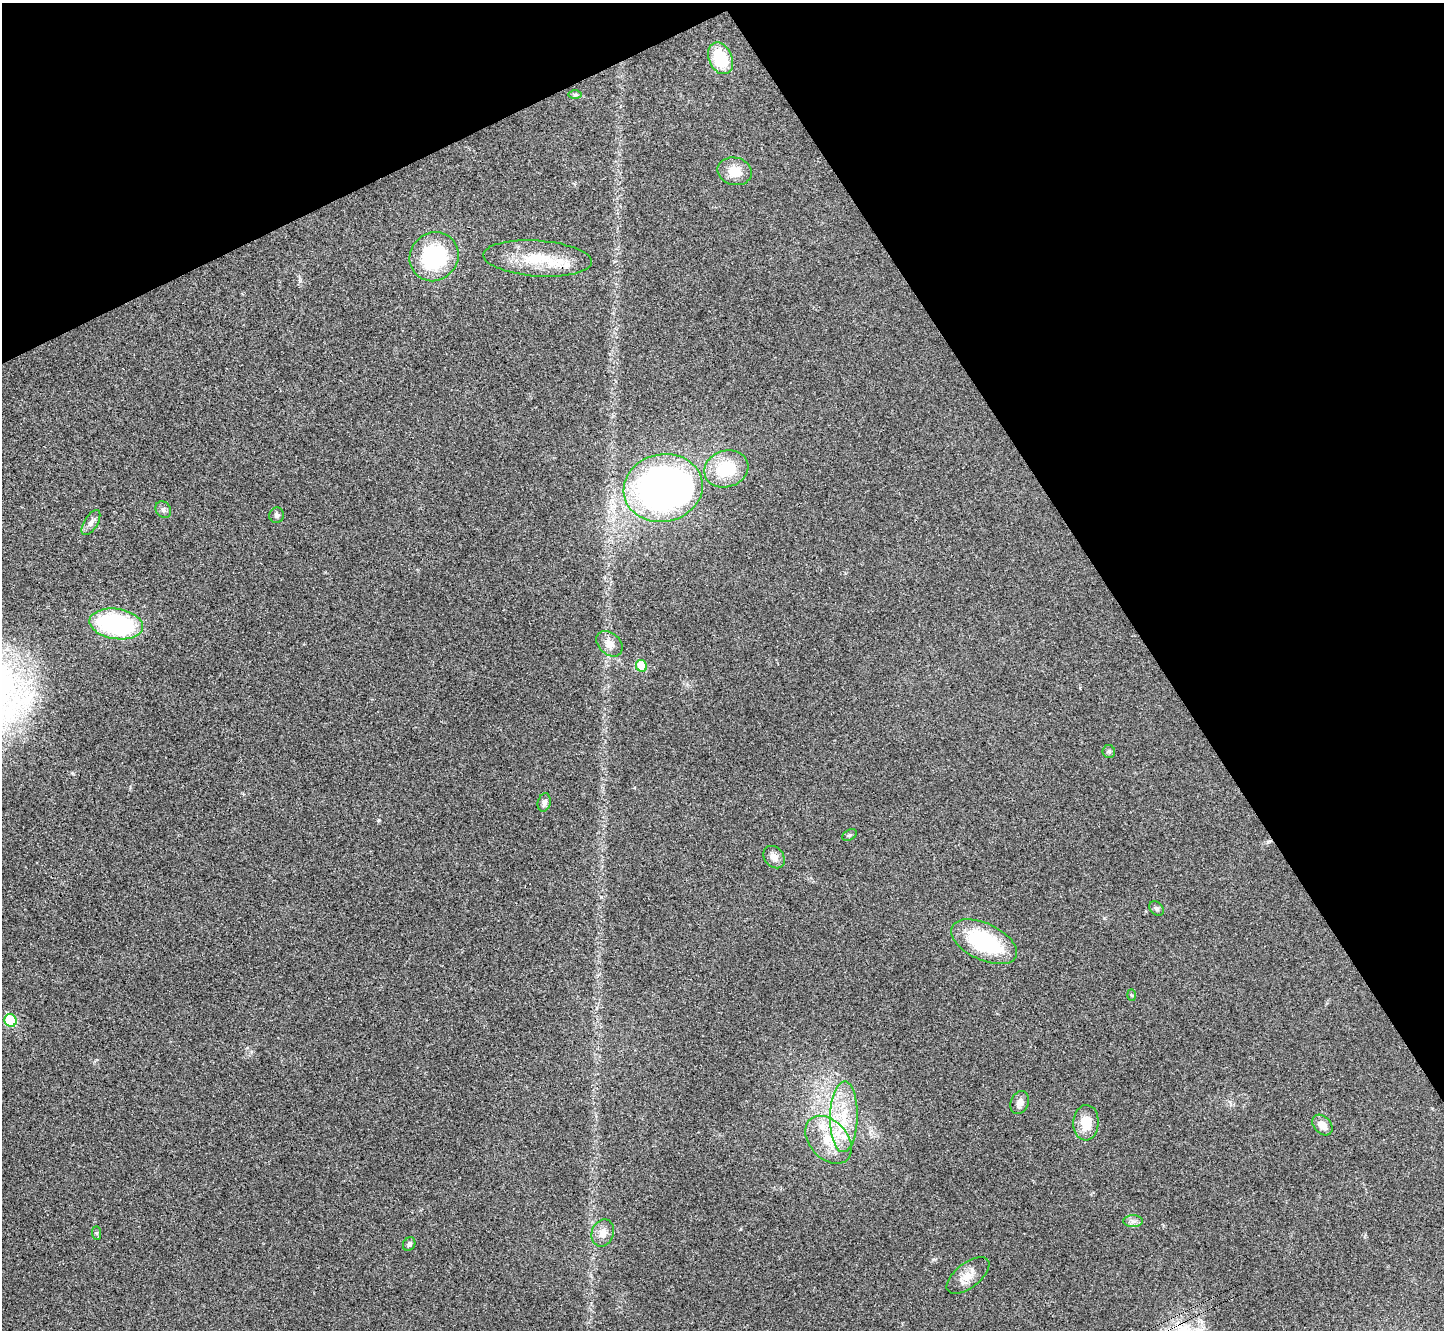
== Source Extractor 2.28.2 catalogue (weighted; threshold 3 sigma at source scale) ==
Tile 3 of 4 x 4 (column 3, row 1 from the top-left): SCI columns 2892-4333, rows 4149-5476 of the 5785 x 5777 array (HDU 1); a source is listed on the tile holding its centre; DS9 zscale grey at full resolution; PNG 1446 x 1332 px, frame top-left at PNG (2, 3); each listed source drawn as its Kron ellipse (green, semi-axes under 4 px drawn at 4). Shown black and unused: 28% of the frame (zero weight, under 3 of 4 exposures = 1% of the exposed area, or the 3 px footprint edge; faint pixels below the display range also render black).
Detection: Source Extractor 2.28.2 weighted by HDU 2 'WHT'; one run over the whole footprint, this tile lists its part. Background 0.025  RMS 0.0049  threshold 0.022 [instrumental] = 3 sigma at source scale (4.5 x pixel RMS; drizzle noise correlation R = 1.50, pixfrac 1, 0.05/0.05 arcsec/px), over >= 5 px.
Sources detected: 34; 3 inside a brighter listed object's ellipse — not listed separately; the other 31 listed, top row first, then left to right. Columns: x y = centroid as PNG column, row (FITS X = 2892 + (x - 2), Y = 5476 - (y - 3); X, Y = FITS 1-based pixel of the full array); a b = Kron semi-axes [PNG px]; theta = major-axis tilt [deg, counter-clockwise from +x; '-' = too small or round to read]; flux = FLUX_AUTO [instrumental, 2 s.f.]
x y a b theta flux
720 58 16 11 -65 20
575 95 6 4 0 0.88
735 171 17 14 -13 8
434 257 25 23 46 45
538 258 54 18 -4 23
726 469 22 18 18 21
663 488 40 34 13 290
163 510 9 7 -55 1.6
277 515 8 7 - 1.4
91 523 14 6 58 2.4
116 624 27 15 -9 65
609 644 15 10 -43 4.8
641 666 6 5 - 14
1109 751 6 6 - 0.98
544 802 9 6 75 2.1
849 835 8 5 27 0.89
774 857 12 9 -51 3.6
1156 908 8 6 -43 1.3
984 942 35 18 -26 45
1131 995 6 4 -88 0.53
10 1020 6 6 - 25
1020 1103 12 8 66 2.8
844 1117 35 13 89 19
1086 1123 18 12 87 10
1322 1125 12 8 -48 4.8
829 1140 27 19 -48 16
1133 1221 10 6 0 1.8
97 1233 7 4 -89 0.73
603 1233 14 11 68 4.9
409 1244 7 5 55 1.2
968 1275 25 12 38 6.8
Overlapping masked pixels (flux is a lower limit): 1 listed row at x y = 538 258
Unlisted compact peaks at least as high as the median listed source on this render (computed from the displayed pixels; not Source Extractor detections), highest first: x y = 379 820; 933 1259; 1104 918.